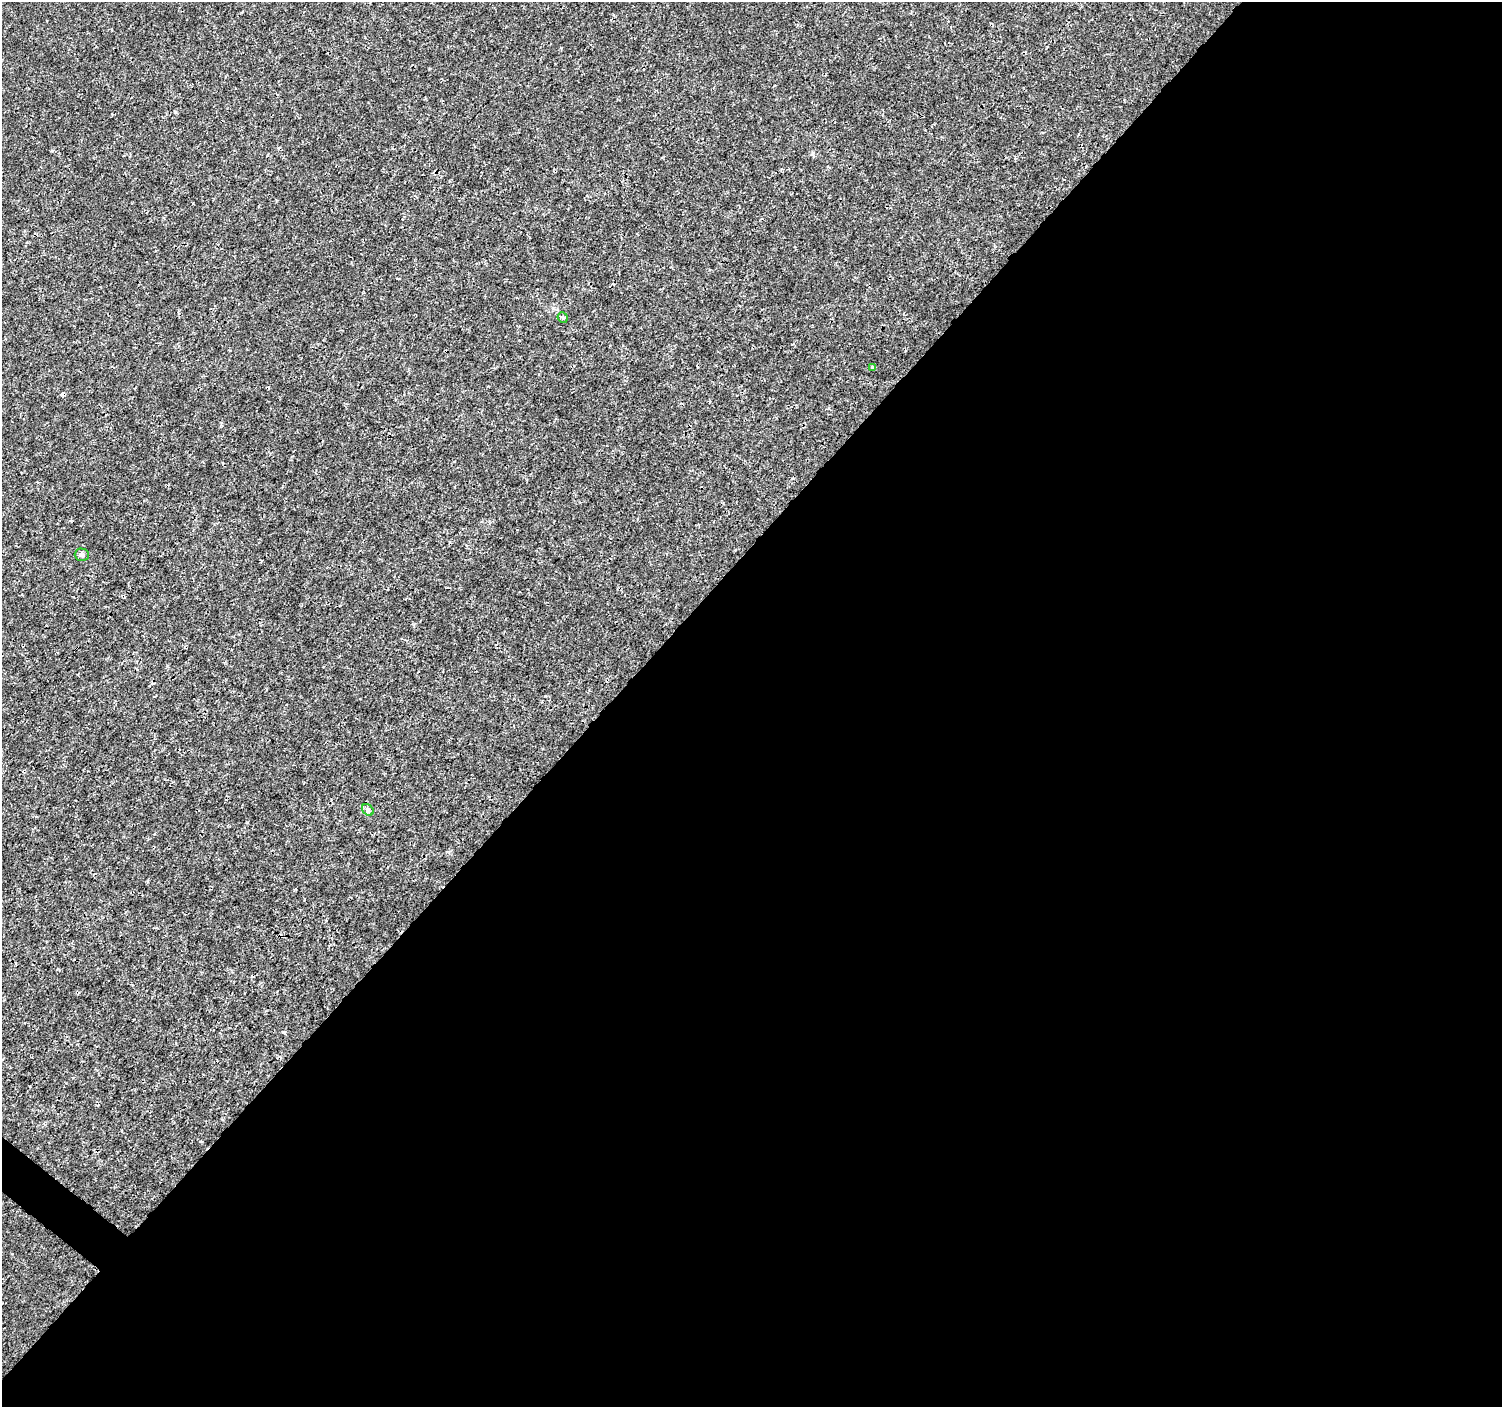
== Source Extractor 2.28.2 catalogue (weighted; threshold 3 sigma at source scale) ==
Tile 12 of 4 x 4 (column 4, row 3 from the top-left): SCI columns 4502-6001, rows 1576-2980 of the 6008 x 6026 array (HDU 1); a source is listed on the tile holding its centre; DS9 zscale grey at full resolution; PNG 1504 x 1409 px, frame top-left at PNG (2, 2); each listed source drawn as its Kron ellipse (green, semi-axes under 4 px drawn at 4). Shown black and unused: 60% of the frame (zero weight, under 3 of 4 exposures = <1% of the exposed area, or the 3 px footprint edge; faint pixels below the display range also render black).
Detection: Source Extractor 2.28.2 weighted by HDU 2 'WHT'; one run over the whole footprint, this tile lists its part. Background 9.38e-04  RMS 9.4e-04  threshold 0.00421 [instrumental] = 3 sigma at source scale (4.5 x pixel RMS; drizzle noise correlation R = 1.50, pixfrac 1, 0.0396/0.0396 arcsec/px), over >= 5 px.
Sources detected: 5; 1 cosmic-ray / hot-pixel residue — neither listed nor drawn; the other 4 listed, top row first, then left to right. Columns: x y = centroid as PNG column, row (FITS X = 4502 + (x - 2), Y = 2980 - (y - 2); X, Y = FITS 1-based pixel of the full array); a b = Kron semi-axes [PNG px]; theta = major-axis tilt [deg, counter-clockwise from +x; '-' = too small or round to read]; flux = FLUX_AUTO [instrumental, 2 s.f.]
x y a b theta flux
563 317 5 5 - 0.18
873 368 4 4 - 0.3
82 555 7 6 - 0.28
368 810 6 5 - 0.18
Overlapping masked pixels (flux is a lower limit): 1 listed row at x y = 873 368